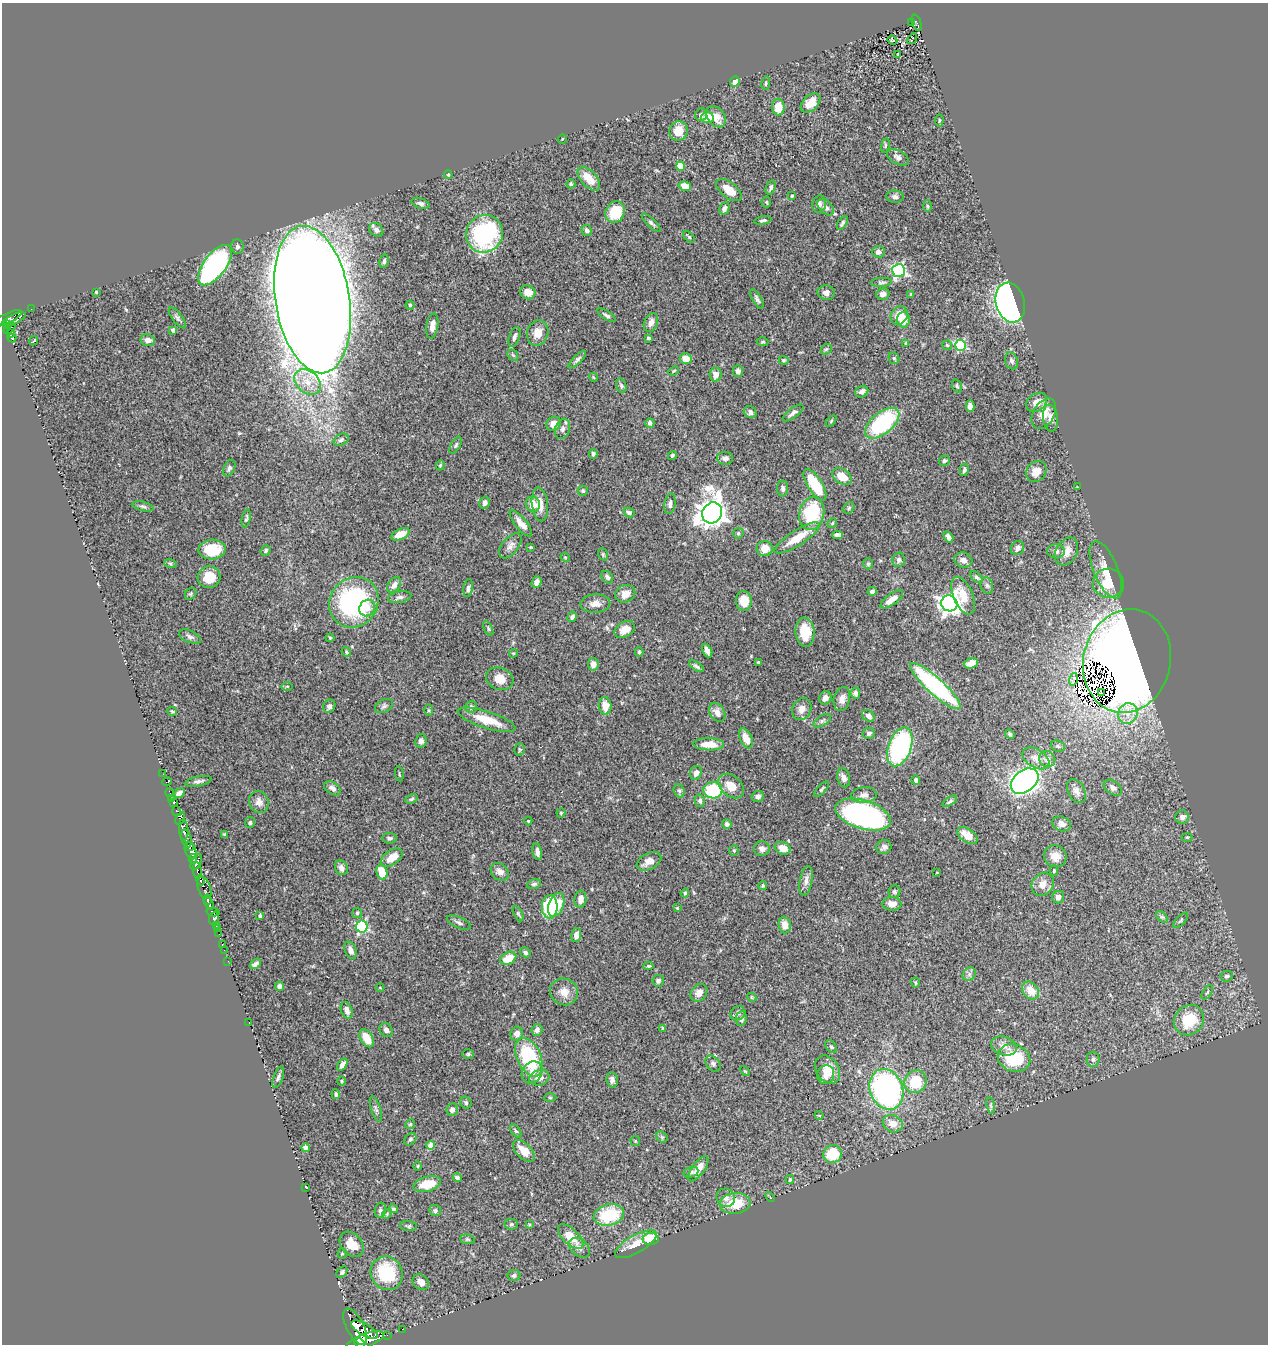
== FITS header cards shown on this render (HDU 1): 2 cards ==
NAXIS1  =                 1266
NAXIS2  =                 1342

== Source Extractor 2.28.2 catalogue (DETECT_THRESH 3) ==
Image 1266 x 1342 px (HDU 1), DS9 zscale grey, 1 PNG px = 1 image px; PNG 1270 x 1346 px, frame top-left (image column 1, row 1342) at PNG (2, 3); each listed source drawn as its Kron ellipse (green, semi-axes under 4 px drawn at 4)
Background 0.59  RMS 0.053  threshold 0.158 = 3 sigma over >= 5 px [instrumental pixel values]
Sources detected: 402; all 402 listed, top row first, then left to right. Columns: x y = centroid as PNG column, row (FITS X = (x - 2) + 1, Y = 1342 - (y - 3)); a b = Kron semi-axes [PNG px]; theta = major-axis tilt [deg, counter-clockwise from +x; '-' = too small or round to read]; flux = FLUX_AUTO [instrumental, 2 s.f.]
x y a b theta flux
911 23 3 3 - 6.9
917 23 9 3 -69 30
912 39 5 2 - 6.7
892 40 5 3 - 3
897 55 3 2 - 2.6
735 81 5 5 - 36
766 83 6 3 78 5
810 103 12 7 45 45
778 107 8 6 -87 53
701 115 6 5 - 9
707 117 6 5 - 60
716 117 12 8 -52 36
939 121 6 4 84 4.2
678 131 10 9 - 60
562 139 5 3 - 2.6
885 145 7 3 82 4.9
898 157 11 7 -28 15
681 166 5 4 - 97
448 175 4 3 - 3.5
589 179 14 7 -48 59
571 184 4 4 - 5.2
685 186 6 4 -14 35
771 187 7 4 70 9.1
729 190 15 8 -39 54
792 196 3 3 - 4.7
895 197 8 6 -6 14
766 202 5 5 - 4.2
420 203 9 5 -18 9.4
819 204 8 7 - 13
927 206 6 4 -88 5.1
826 207 10 6 -46 15
724 208 6 5 - 13
615 212 11 9 62 110
763 220 9 4 11 7.6
651 223 12 4 -44 9.2
842 223 7 4 57 7.2
376 230 8 6 -44 15
587 230 6 5 - 13
484 234 19 18 - 480
689 237 7 4 -43 4.9
237 247 7 6 - 9.1
878 252 6 5 - 12
384 261 7 4 76 8.2
215 265 24 11 53 930
899 270 6 6 - 620
881 282 10 4 4 8.1
96 292 3 3 - 3.3
528 292 8 6 -29 42
826 293 9 7 -10 16
883 294 7 5 16 15
910 294 4 3 - 4.2
757 299 11 4 -59 8.9
312 300 74 37 -81 24000
1010 303 20 14 -74 1500
410 305 4 4 - 4.7
31 309 2 2 - 4.9
606 315 10 4 -32 8.9
899 316 10 8 59 47
7 318 16 5 26 330
177 318 12 5 -53 8.4
13 320 13 5 26 220
903 320 7 6 - 45
651 323 10 6 67 20
8 325 4 3 - 82
432 326 13 6 81 26
9 329 7 3 38 120
173 330 4 4 - 13
538 333 13 10 72 40
10 334 4 3 - 39
514 337 10 5 70 13
12 338 4 3 - 20
649 338 4 3 - 5.4
148 340 7 6 - 17
34 341 5 2 - 3.5
762 342 6 4 1 4.8
906 343 4 4 - 3.7
947 345 5 4 - 4.2
961 345 5 5 - 350
826 349 6 4 42 4.8
513 355 6 4 -45 5.1
686 358 6 5 - 37
894 358 6 5 - 6.5
577 359 12 4 45 9.8
784 360 5 4 - 4
1011 361 9 6 -71 12
674 371 5 4 - 4.4
738 371 6 5 - 14
716 374 7 6 - 21
593 377 4 3 - 3
308 382 15 11 -40 54
621 385 8 5 -72 7.5
957 386 7 5 -71 6.3
862 392 7 5 29 14
1037 402 11 8 38 34
970 406 6 4 88 19
750 412 7 5 -39 13
793 413 12 5 37 13
1044 414 16 10 60 46
1050 418 13 7 -83 19
831 421 6 4 46 4.7
650 423 5 4 - 9.4
882 423 20 10 40 330
553 424 7 6 - 24
563 429 10 7 71 15
341 440 8 5 29 8.5
456 445 9 4 61 7.4
593 454 5 4 - 7.5
672 455 5 4 - 6.3
725 458 8 6 -3 16
944 461 5 5 - 7.7
440 465 5 4 - 4.5
229 468 9 5 64 9.2
964 470 6 4 78 9.4
1036 471 11 9 52 36
842 477 10 7 -33 57
815 485 18 7 -58 150
1077 487 3 3 - 3.4
783 488 8 5 86 11
583 491 5 5 - 5.4
485 503 6 5 - 9.6
533 504 7 7 - 46
540 504 17 8 -84 38
670 504 10 5 81 14
143 506 11 4 -14 8.5
849 508 6 5 - 5.8
629 513 6 4 -28 9
712 513 11 9 56 5100
812 513 17 12 76 230
246 518 9 3 79 6.6
521 523 16 5 -50 31
832 523 5 4 - 5
738 533 6 5 - 4.9
400 534 10 5 24 49
837 535 5 4 - 11
948 537 6 4 -58 14
797 538 26 7 32 81
510 546 15 8 51 20
531 547 3 2 - 3.2
1017 548 7 6 - 17
212 549 13 10 3 96
765 549 8 7 - 43
266 550 5 4 - 6
1056 551 9 7 -2 13
1066 552 15 10 59 37
603 554 6 4 -70 5.5
565 557 5 3 - 3.1
898 560 7 6 - 13
963 560 9 7 -17 22
170 563 6 4 -19 5
868 564 5 4 - 6.4
1106 570 30 12 -67 62
209 577 11 11 - 68
607 577 7 5 -49 11
977 577 7 4 -42 8.1
537 582 6 5 - 20
1108 583 15 14 - 88
394 585 9 5 54 19
987 586 8 6 -74 8.6
468 588 9 4 81 11
872 591 5 4 - 8.5
191 594 6 5 - 5.1
625 594 10 8 22 36
963 596 20 9 -67 67
400 597 12 5 10 11
892 599 13 5 35 32
744 601 10 8 -87 63
354 602 26 24 51 570
949 603 8 8 - 2300
595 604 15 9 3 31
367 608 8 7 - 28
572 617 5 4 - 11
488 628 8 4 -65 5.4
625 630 11 7 30 34
805 632 14 9 -83 76
190 637 12 6 -23 12
330 638 4 4 - 3.9
707 651 7 4 -65 19
346 652 5 4 - 4.6
639 652 4 4 - 5
513 653 4 4 - 3.9
1127 661 52 43 76 5400
759 662 4 3 - 6
971 663 7 5 21 35
593 664 6 5 - 19
696 666 8 3 -34 7.9
500 679 14 10 -22 48
1073 679 6 2 75 8.6
287 686 6 4 1 4.1
935 686 33 8 -42 490
1101 692 4 2 - 3.2
855 693 5 4 - 12
825 698 7 6 - 20
842 699 12 8 76 22
329 706 7 6 - 11
384 706 10 6 29 9.8
605 706 9 6 -83 48
471 707 6 6 - 10
802 709 11 9 66 26
428 710 6 4 -89 4.4
172 711 5 3 - 4.9
717 712 10 7 -59 24
1128 714 10 9 - 35
868 716 7 5 -35 17
487 720 30 8 -18 86
822 721 10 5 30 8.7
869 733 6 5 - 11
1010 734 5 4 - 7.1
746 738 10 6 -67 36
421 741 7 5 80 12
709 744 15 6 -1 58
1058 746 7 5 -23 6.4
900 747 20 11 71 500
520 749 6 5 - 4.7
1036 758 15 9 -32 31
1047 759 8 8 - 19
696 773 7 5 68 13
163 774 3 2 - 2.6
399 774 7 2 -79 3.3
844 778 10 6 -73 15
916 780 5 4 - 8
198 781 13 5 11 12
1025 781 15 10 37 1600
167 782 5 2 - 5.4
731 786 14 10 -42 54
332 788 9 6 -33 15
1113 788 10 6 -36 12
822 789 10 3 47 6.2
713 790 9 8 - 220
679 791 7 5 -68 7
1076 791 13 8 -62 21
170 793 4 2 - 13
179 793 5 4 - 19
864 795 13 8 5 21
758 796 6 5 - 11
172 798 2 2 - 8.4
411 799 6 4 27 5
700 801 6 5 - 8.9
950 801 8 3 33 6.8
174 802 3 3 - 48
259 802 11 9 -69 23
177 811 5 3 - 210
561 813 5 4 - 3.4
863 815 28 14 -18 950
1182 817 7 7 - 13
180 818 6 3 61 220
528 821 4 4 - 4.1
250 822 5 5 - 5.6
727 824 5 4 - 12
1062 824 9 7 -20 17
184 830 10 4 -85 1100
224 835 4 3 - 5.6
967 835 11 6 -34 45
1187 837 5 3 - 3.6
186 838 9 5 -75 160
389 838 7 5 -5 9.1
189 847 4 3 - 750
884 847 8 7 - 12
783 848 8 6 -21 33
762 849 8 7 - 17
191 850 8 5 -70 1700
734 851 5 4 - 4.4
537 852 8 4 -77 15
1055 856 11 10 - 35
392 857 12 7 34 53
193 859 4 3 - 58
649 861 13 8 27 31
196 862 9 4 66 380
341 868 7 6 - 20
1054 870 5 4 - 6.6
197 871 8 4 -82 260
382 872 8 5 -72 92
500 872 10 7 -42 23
937 872 3 2 - 2.2
201 880 5 4 - 750
806 881 15 6 79 19
534 884 7 4 15 7.3
1043 884 12 10 49 35
763 886 4 4 - 4.2
204 888 11 6 -70 190
894 892 6 5 - 6.8
685 893 4 4 - 7.6
1058 897 6 6 - 18
580 899 8 6 81 22
207 900 5 3 - 410
209 904 6 3 -68 870
892 904 9 7 -4 27
556 905 12 7 70 100
550 907 12 8 -90 180
677 908 3 3 - 3.6
213 912 6 4 -13 220
357 913 5 5 - 5.2
518 914 8 4 -59 6.5
260 916 4 3 - 7.5
1162 917 7 4 -43 6.4
214 918 7 4 70 360
1180 920 10 3 46 5.7
459 923 12 5 -24 12
785 925 8 6 -82 31
217 926 4 2 - 22
362 926 6 5 - 460
218 929 3 3 - 24
219 934 2 2 - 3.7
576 935 7 5 80 24
222 944 3 2 - 14
224 950 2 2 - 13
351 950 9 5 -68 19
525 952 5 4 - 11
508 958 8 6 30 60
228 961 2 2 - 10
255 964 6 3 37 10
648 966 5 4 - 5.4
969 974 7 6 - 10
1227 976 6 5 - 7.5
658 981 6 6 - 8.9
915 983 5 3 - 3.9
279 986 5 4 - 12
380 988 4 3 - 2.8
1031 990 10 7 -54 50
564 992 14 13 - 37
1207 992 8 4 57 6
699 993 9 7 52 22
752 997 5 4 - 3.9
347 1010 9 5 -69 17
738 1013 8 6 31 11
741 1019 7 5 81 12
1189 1020 16 14 48 130
249 1022 2 2 - 8.3
663 1028 4 3 - 3.8
386 1030 7 6 - 12
537 1030 6 5 - 11
517 1034 7 6 - 19
367 1038 10 6 -59 63
1004 1046 13 9 -18 27
831 1047 7 5 -48 6.2
468 1054 6 5 - 5.3
529 1057 20 12 -66 260
1014 1058 16 13 -22 210
1093 1059 7 6 - 10
713 1064 9 6 -52 10
342 1065 7 4 57 16
827 1070 15 11 -56 53
745 1071 6 3 -44 3.7
532 1072 11 9 54 31
826 1075 9 8 - 25
278 1077 11 4 70 9.6
539 1078 10 7 14 25
612 1080 8 5 -80 12
342 1081 4 4 - 3.9
915 1082 12 10 52 120
886 1089 21 16 -68 940
336 1094 5 3 - 6.1
550 1098 6 4 -1 4.6
466 1103 6 5 - 8.1
991 1105 8 4 -81 6.9
376 1109 13 5 -73 10
452 1110 6 5 - 16
819 1115 4 3 - 2.5
410 1124 5 4 - 4.6
893 1124 10 8 -28 40
516 1131 8 4 -54 5.9
662 1137 6 5 - 6.4
410 1139 7 5 46 7.3
635 1141 5 5 - 3.5
430 1145 4 4 - 53
305 1148 4 4 - 37
524 1151 13 7 -45 45
833 1154 9 8 - 120
418 1166 5 3 - 3.5
698 1169 15 6 54 47
691 1172 8 5 20 9
457 1178 5 4 - 9
790 1179 4 3 - 4.5
427 1184 14 7 14 82
306 1187 4 2 - 2.9
770 1197 5 3 - 3.5
726 1198 9 9 - 17
735 1203 15 10 5 90
393 1209 4 4 - 8.5
380 1210 7 5 79 9.4
435 1211 6 5 - 7.9
387 1214 5 4 - 4.2
609 1215 15 10 13 180
511 1224 7 5 -8 6.5
529 1224 4 3 - 3.4
408 1226 8 4 -5 6.7
571 1237 16 8 -44 67
467 1239 7 5 -7 5.9
651 1239 8 6 3 100
352 1244 14 10 -50 56
636 1244 23 9 30 51
579 1248 12 8 -41 15
342 1254 5 4 - 4
342 1272 6 4 48 7.1
387 1273 17 15 -62 190
514 1275 6 5 - 9
421 1282 9 7 -40 24
355 1327 20 8 -62 2000
402 1329 2 2 - 3.1
364 1330 15 6 -30 470
387 1335 2 2 - 12
365 1341 20 6 20 2200
360 1343 5 3 - 640
At the frame edge (FLAGS 8, measured only in part): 1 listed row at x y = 360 1343